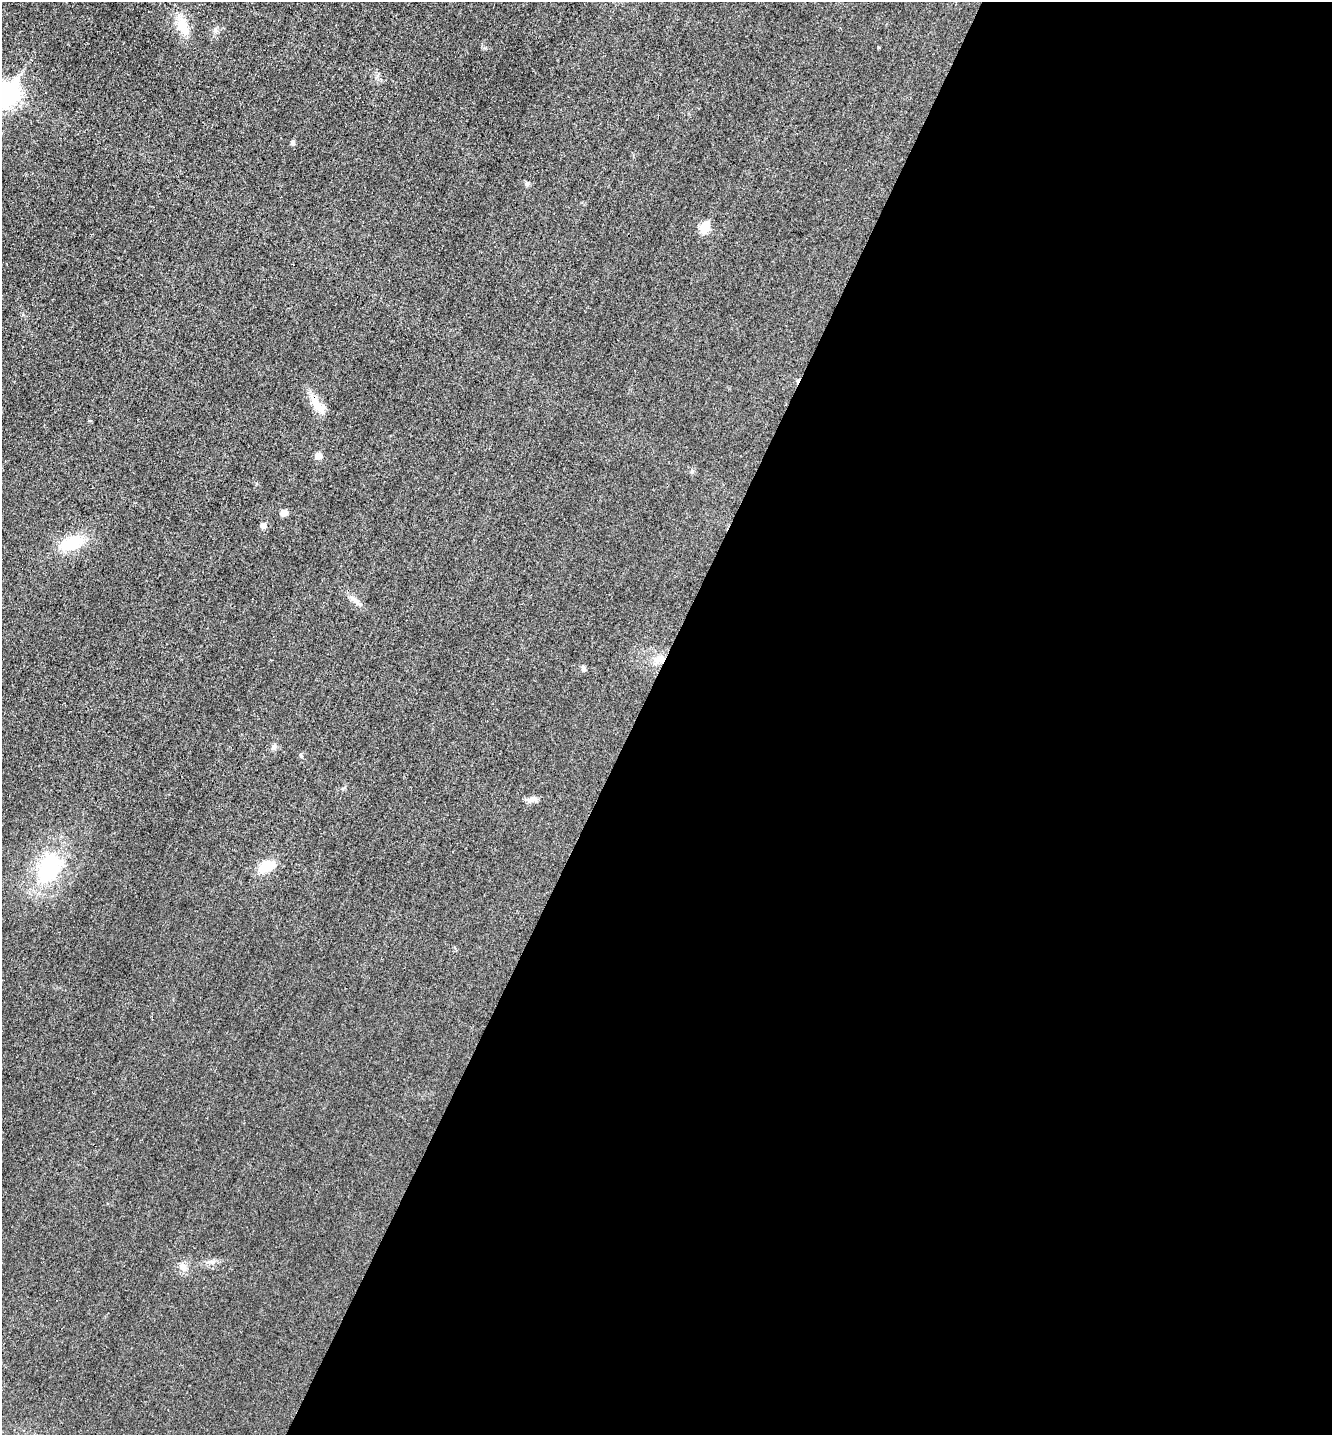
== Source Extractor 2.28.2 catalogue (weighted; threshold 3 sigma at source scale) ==
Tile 12 of 4 x 4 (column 4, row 3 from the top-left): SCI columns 4142-5471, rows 1449-2881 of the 5770 x 5759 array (HDU 1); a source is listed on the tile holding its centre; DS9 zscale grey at full resolution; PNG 1334 x 1437 px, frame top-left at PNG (2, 2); no overlay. Shown black and unused: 52% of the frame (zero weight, under 3 of 4 exposures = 1% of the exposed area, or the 3 px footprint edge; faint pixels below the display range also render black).
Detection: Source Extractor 2.28.2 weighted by HDU 2 'WHT'; one run over the whole footprint, this tile lists its part. Background 0.0197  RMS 0.0057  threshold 0.0257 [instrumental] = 3 sigma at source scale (4.5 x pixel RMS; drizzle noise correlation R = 1.50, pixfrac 1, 0.05/0.05 arcsec/px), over >= 5 px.
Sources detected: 21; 1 cosmic-ray / hot-pixel residue — not listed; the other 20 listed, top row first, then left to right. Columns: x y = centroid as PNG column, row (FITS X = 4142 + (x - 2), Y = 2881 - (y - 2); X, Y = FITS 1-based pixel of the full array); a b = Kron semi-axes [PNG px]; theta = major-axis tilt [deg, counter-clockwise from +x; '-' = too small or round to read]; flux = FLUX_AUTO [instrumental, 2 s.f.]
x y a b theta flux
183 25 27 13 -71 12
9 94 10 8 62 290
293 142 5 4 - 1.8
527 184 7 6 - 1.2
705 227 6 5 - 23
317 404 27 11 -54 9.1
318 456 5 5 - 6
692 471 6 5 - 1.3
284 513 5 5 - 5.7
263 525 6 6 - 3.2
72 543 28 15 21 20
355 600 19 6 -39 3.5
659 659 17 10 -10 5.9
584 668 9 5 -64 1.3
273 747 9 6 57 1.7
301 755 6 4 -60 0.75
531 799 15 6 8 2.7
266 866 18 11 27 13
49 868 37 24 70 48
183 1266 12 9 -41 3.6
Overlapping masked pixels (flux is a lower limit): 2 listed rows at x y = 317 404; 659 659
Isophote crosses this tile's border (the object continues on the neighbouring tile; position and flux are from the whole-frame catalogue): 1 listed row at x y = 9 94
Unlisted compact peaks at least as high as the median listed source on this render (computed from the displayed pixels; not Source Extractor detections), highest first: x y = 215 29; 878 47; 485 48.